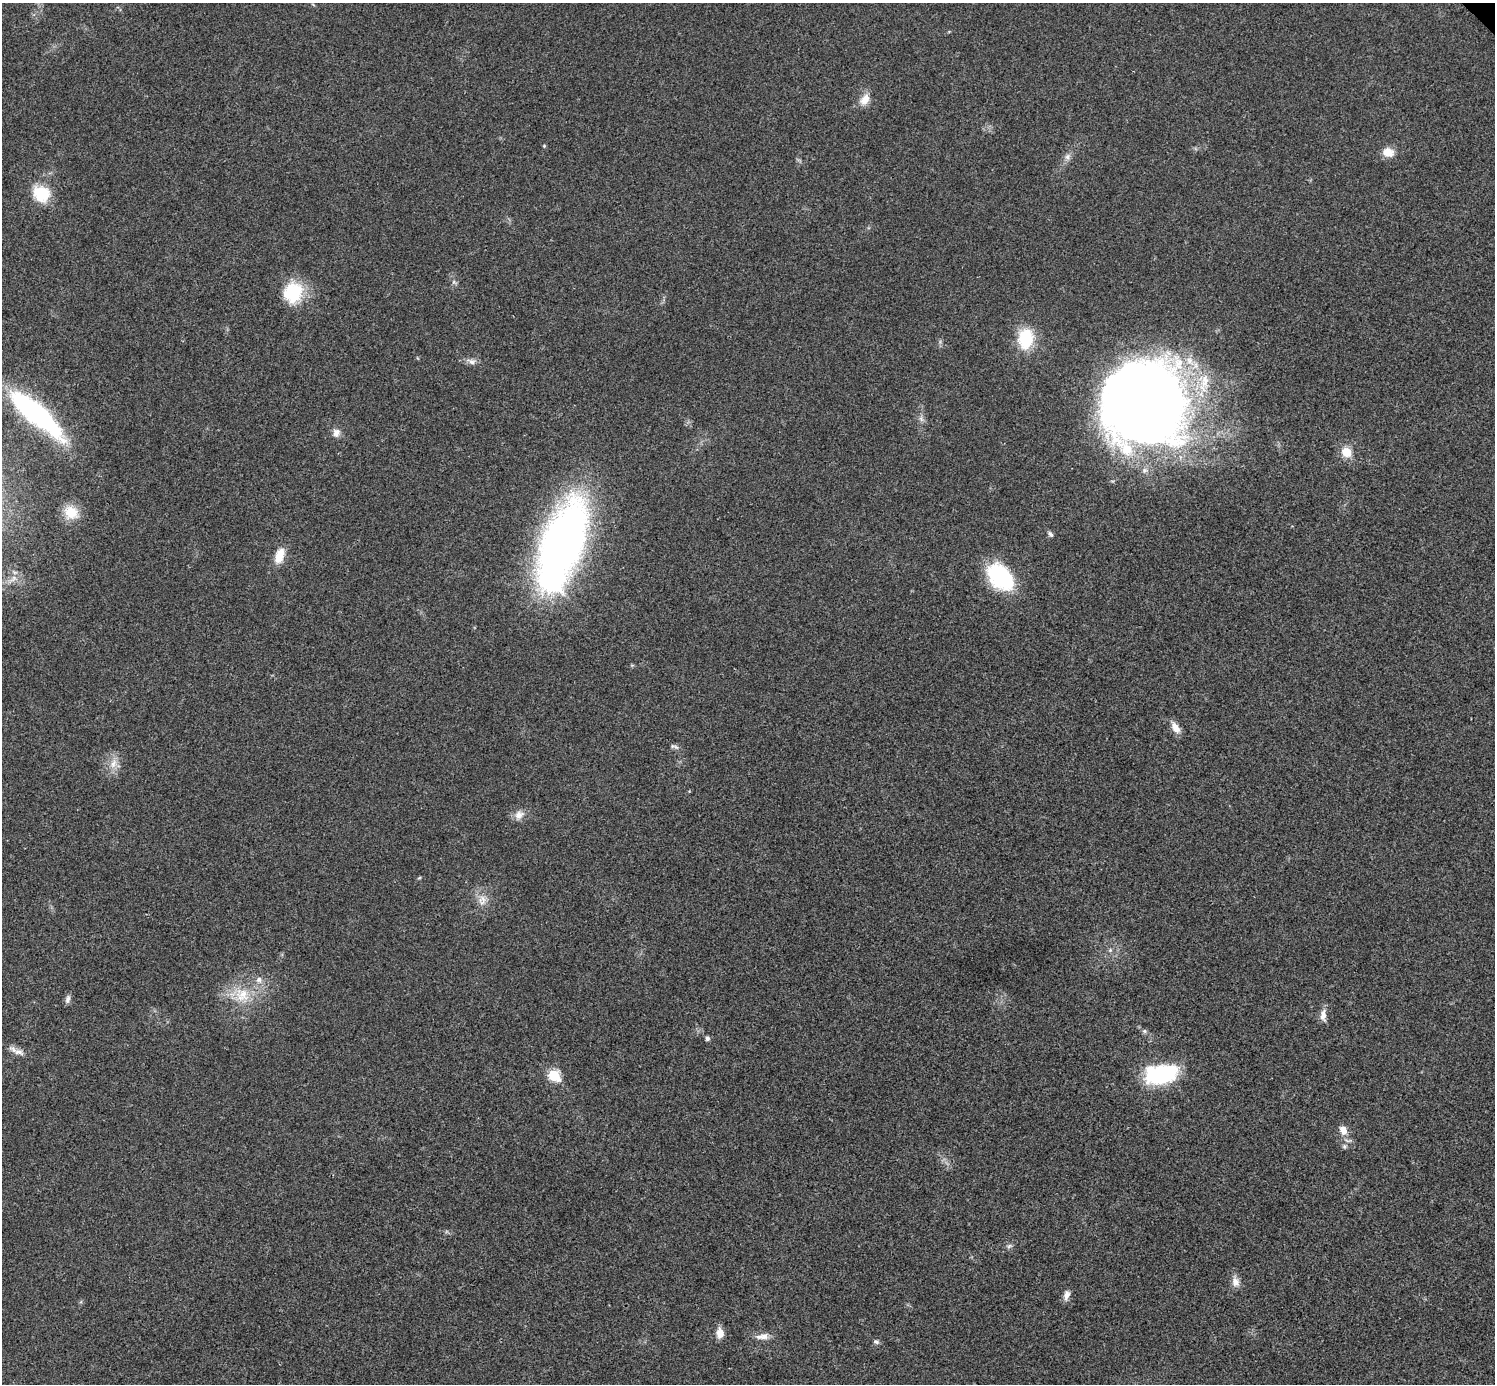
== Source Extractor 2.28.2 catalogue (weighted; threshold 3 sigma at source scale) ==
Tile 7 of 4 x 4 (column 3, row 2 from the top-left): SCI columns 2994-4486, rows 3063-4444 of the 5983 x 5983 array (HDU 1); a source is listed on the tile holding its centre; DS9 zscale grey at full resolution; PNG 1497 x 1386 px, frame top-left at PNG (2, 3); no overlay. Shown black and unused: <1% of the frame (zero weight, under 3 of 4 exposures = <1% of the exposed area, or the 3 px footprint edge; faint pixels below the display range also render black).
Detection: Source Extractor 2.28.2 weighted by HDU 2 'WHT'; one run over the whole footprint, this tile lists its part. Background 0.0194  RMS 0.004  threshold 0.0179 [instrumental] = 3 sigma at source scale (4.5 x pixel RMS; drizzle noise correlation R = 1.50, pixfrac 1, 0.05/0.05 arcsec/px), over >= 5 px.
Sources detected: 43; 1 inside a brighter object's white glare — not listed; the other 42 listed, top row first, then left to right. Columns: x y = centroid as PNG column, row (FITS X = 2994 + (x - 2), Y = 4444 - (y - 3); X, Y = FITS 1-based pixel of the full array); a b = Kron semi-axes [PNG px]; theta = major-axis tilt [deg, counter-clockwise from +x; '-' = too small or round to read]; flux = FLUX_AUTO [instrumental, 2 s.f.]
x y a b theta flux
865 100 16 11 55 4.1
544 146 5 4 - 0.46
1388 152 12 10 -16 4.9
1067 157 9 7 48 1.7
41 194 20 18 -42 13
293 292 25 22 60 18
1025 339 21 16 85 17
471 361 12 7 -26 2
1143 404 81 79 -70 450
36 413 62 17 -41 80
921 419 9 5 -65 1.2
336 433 11 10 - 2.3
1346 452 10 9 - 6.7
71 512 15 13 -34 9.2
1050 534 8 5 -50 1
563 540 62 30 67 290
279 556 20 10 71 6.2
1000 577 28 18 -47 39
1176 728 14 8 -55 3.7
672 746 6 6 - 0.8
113 764 14 8 67 3.6
519 815 14 11 33 3.1
419 878 6 3 19 0.43
483 899 13 11 29 3.6
1110 950 5 5 - 0.68
259 980 9 8 - 2.1
242 995 22 21 - 12
68 999 11 6 76 1.5
1323 1015 16 8 -89 2.8
1144 1031 6 5 - 0.73
707 1038 5 5 - 1.2
19 1052 15 7 -17 2.7
1161 1074 38 21 8 33
554 1075 7 6 - 26
1343 1130 12 9 -60 3.5
1344 1146 7 5 45 0.84
1009 1246 8 5 26 0.9
1236 1282 12 10 -79 2.9
1067 1295 13 7 75 2.1
720 1333 13 9 89 3.2
762 1337 19 8 5 3.1
877 1342 7 5 -29 0.87